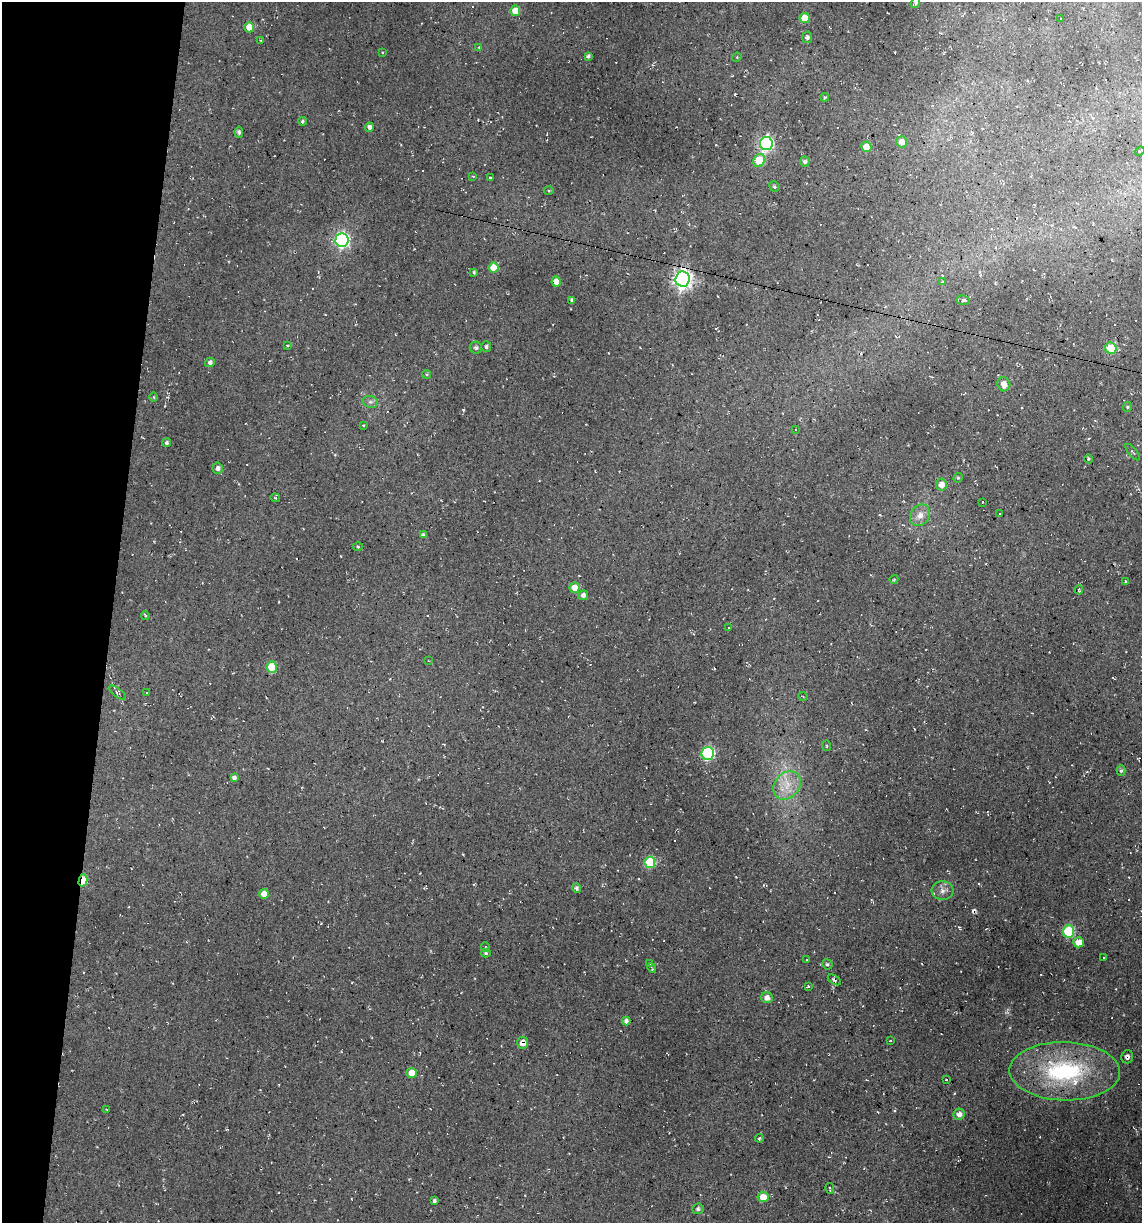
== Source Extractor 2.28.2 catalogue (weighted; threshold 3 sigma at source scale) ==
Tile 9 of 4 x 4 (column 1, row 3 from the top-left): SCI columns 232-1371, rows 1222-2442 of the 4904 x 4884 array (HDU 1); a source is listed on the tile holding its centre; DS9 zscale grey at full resolution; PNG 1144 x 1225 px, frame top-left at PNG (2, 2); each listed source drawn as its Kron ellipse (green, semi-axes under 4 px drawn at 4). Shown black and unused: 10% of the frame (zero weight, under 2 of 3 exposures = <1% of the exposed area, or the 3 px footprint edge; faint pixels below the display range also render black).
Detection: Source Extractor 2.28.2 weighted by HDU 2 'WHT'; one run over the whole footprint, this tile lists its part. Background 0.136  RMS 0.014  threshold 0.0627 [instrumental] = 3 sigma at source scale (4.5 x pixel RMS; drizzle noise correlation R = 1.50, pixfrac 1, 0.05/0.05 arcsec/px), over >= 5 px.
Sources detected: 126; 21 cosmic-ray / hot-pixel residue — neither listed nor drawn; the other 105 listed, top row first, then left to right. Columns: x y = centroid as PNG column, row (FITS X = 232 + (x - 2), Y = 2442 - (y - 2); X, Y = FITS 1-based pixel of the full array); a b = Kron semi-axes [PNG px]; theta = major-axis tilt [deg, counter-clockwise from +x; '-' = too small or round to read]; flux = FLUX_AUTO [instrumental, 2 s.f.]
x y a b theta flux
916 3 5 4 - 3
515 11 5 5 - 21
805 18 5 5 - 29
1061 19 3 2 - 0.96
249 27 5 5 - 16
807 37 5 5 - 4.2
260 40 3 2 - 1.2
479 47 4 3 - 1
382 52 2 2 - 0.92
588 56 4 3 - 3.1
737 57 5 4 - 1.3
825 97 4 4 - 2
302 121 4 3 - 2.2
369 127 4 4 - 4.9
239 132 6 3 -86 2.8
901 142 6 5 - 9
766 143 6 6 - 260
866 147 5 5 - 19
1140 151 5 4 - 1.6
759 160 7 5 60 49
805 161 5 5 - 4.1
473 176 3 3 - 1.3
490 178 4 3 - 2.7
774 186 5 5 - 2.6
549 191 5 3 - 1.4
342 240 7 6 - 320
494 268 5 5 - 28
474 272 4 3 - 2.2
683 279 7 7 - 730
556 282 5 4 - 16
942 282 4 3 - 1.4
572 300 4 3 - 2.7
963 300 6 5 - 3.2
287 345 3 3 - 1.6
486 347 5 5 - 3.1
476 348 6 6 - 3
1111 348 6 5 - 47
210 362 5 4 - 4.3
427 374 4 4 - 1.8
1004 384 7 6 - 10
153 397 4 4 - 1.3
370 402 8 6 -19 3.7
1127 407 5 3 - 1.4
363 425 4 3 - 1.2
795 430 3 3 - 3.2
167 443 4 4 - 2.8
1133 452 10 3 -50 2
1088 459 4 3 - 1.4
218 468 6 5 - 5.2
958 478 5 4 - 1.9
941 485 6 5 - 13
275 498 5 3 - 1.5
982 502 3 2 - 0.98
999 514 3 2 - 1.5
920 515 11 9 56 11
424 535 4 4 - 3.2
358 547 5 3 - 1.3
894 579 4 3 - 1.2
1125 581 4 3 - 0.93
575 588 5 5 - 17
1079 590 4 2 - 1.6
583 595 5 5 - 4.9
145 616 4 3 - 1.6
729 627 3 3 - 6
429 661 3 2 - 1.1
272 667 5 5 - 44
117 693 10 4 -37 3.3
147 693 3 3 - 1.1
803 696 5 3 - 1.1
826 746 5 3 - 1.3
708 753 6 6 - 180
1121 771 5 4 - 2.7
234 778 4 4 - 4.5
787 785 15 12 48 23
650 862 5 5 - 70
83 880 6 4 75 48
577 888 5 4 - 3.7
943 890 11 9 -2 7.5
264 894 5 4 - 15
1068 931 6 6 - 96
1078 942 5 5 - 20
485 947 5 3 - 1.1
486 953 5 4 - 2
1104 958 2 2 - 0.96
806 960 3 2 - 2.5
649 964 3 2 - 1.7
827 964 5 5 - 2.5
652 968 5 2 - 1.3
834 980 7 4 -33 3
808 986 3 3 - 1.3
767 998 6 5 - 8.1
626 1021 4 4 - 4.4
890 1041 3 2 - 0.9
523 1043 6 5 - 12
1127 1057 7 6 - 4.4
1065 1071 55 29 -1 170
412 1073 5 5 - 20
946 1080 3 2 - 1.2
107 1109 3 2 - 0.91
959 1114 6 5 - 8.9
759 1138 4 4 - 1.8
830 1189 5 2 - 1.7
763 1197 5 5 - 20
434 1201 4 3 - 3.3
698 1209 5 5 - 3.2
Overlapping masked pixels (flux is a lower limit): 4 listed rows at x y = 683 279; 83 880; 523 1043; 1127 1057
Isophote crosses this tile's border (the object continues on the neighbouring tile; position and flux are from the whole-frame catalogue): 1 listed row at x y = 916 3
Unlisted compact peaks at least as high as the median listed source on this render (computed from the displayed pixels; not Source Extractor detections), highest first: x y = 463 410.